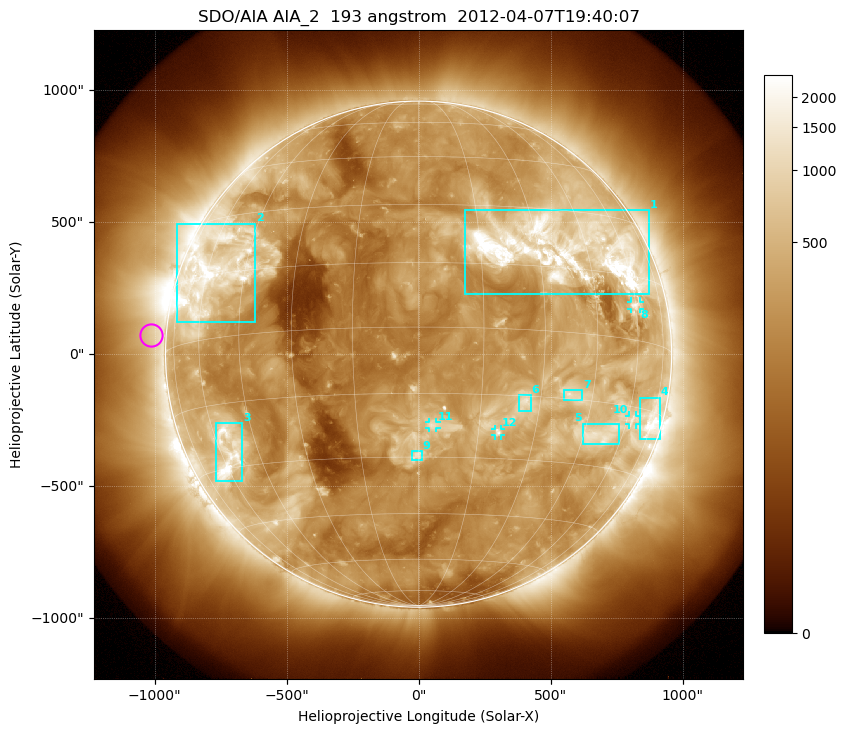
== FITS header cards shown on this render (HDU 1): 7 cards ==
TELESCOP= 'SDO/AIA'
INSTRUME= 'AIA_2'
WAVELNTH=                  193
WAVEUNIT= 'angstrom'
DATE-OBS= '2012-04-07T19:40:07.84'
CTYPE1  = 'HPLN-TAN'
CTYPE2  = 'HPLT-TAN'

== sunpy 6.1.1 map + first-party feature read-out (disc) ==
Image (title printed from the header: SDO/AIA AIA_2  193 angstrom  2012-04-07T19:40:07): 1024 x 1024 px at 2.4 arcsec/px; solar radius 959 arcsec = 399 px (full disc in frame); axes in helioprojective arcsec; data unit not stated in the header (colour bar unlabelled)
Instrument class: DISC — disc imager (sunpy class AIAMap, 193 A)
Bright regions (active regions / flare kernels): reference = the median radial profile (limb darkening/brightening removed); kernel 9 px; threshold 5 sigma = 743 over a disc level ~262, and >= 1.15x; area >= 12 px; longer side >= 10 px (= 24 arcsec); searched inside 0.97 R_sun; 12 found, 12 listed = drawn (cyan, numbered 1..; 4 of them under ~33 arcsec drawn as corner ticks so the feature stays visible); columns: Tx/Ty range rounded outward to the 5 arcsec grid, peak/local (2 s.f.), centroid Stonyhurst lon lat
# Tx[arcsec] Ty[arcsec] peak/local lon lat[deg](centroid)
1 175..875 225..545 19 +36 +19
2 -915..-620 120..495 9.2 -58 +16
3 -765..-665 -480..-260 7.9 -57 -27
4 835..915 -325..-165 6.5 +73 -17
5 620..760 -340..-265 5 +51 -22
6 380..425 -215..-155 7.1 +26 -16
7 550..620 -175..-135 5.3 +39 -14
8 805..840 170..200 4.9 +60 +8
9 -25..15 -400..-365 5.4 +0 -30
10 795..825 -270..-230 3.6 +63 -18
11 40..70 -280..-255 4.7 +4 -22
12 290..315 -310..-280 6.5 +20 -24
Off-limb structures (1.02-1.3 R_sun): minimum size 162 px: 4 found; the strongest spans PA ~50..140 deg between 1.02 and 1.3 R_sun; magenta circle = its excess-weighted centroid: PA ~85 deg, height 1.06 R_sun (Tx ~-1015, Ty ~70 arcsec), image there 1.5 x the reference